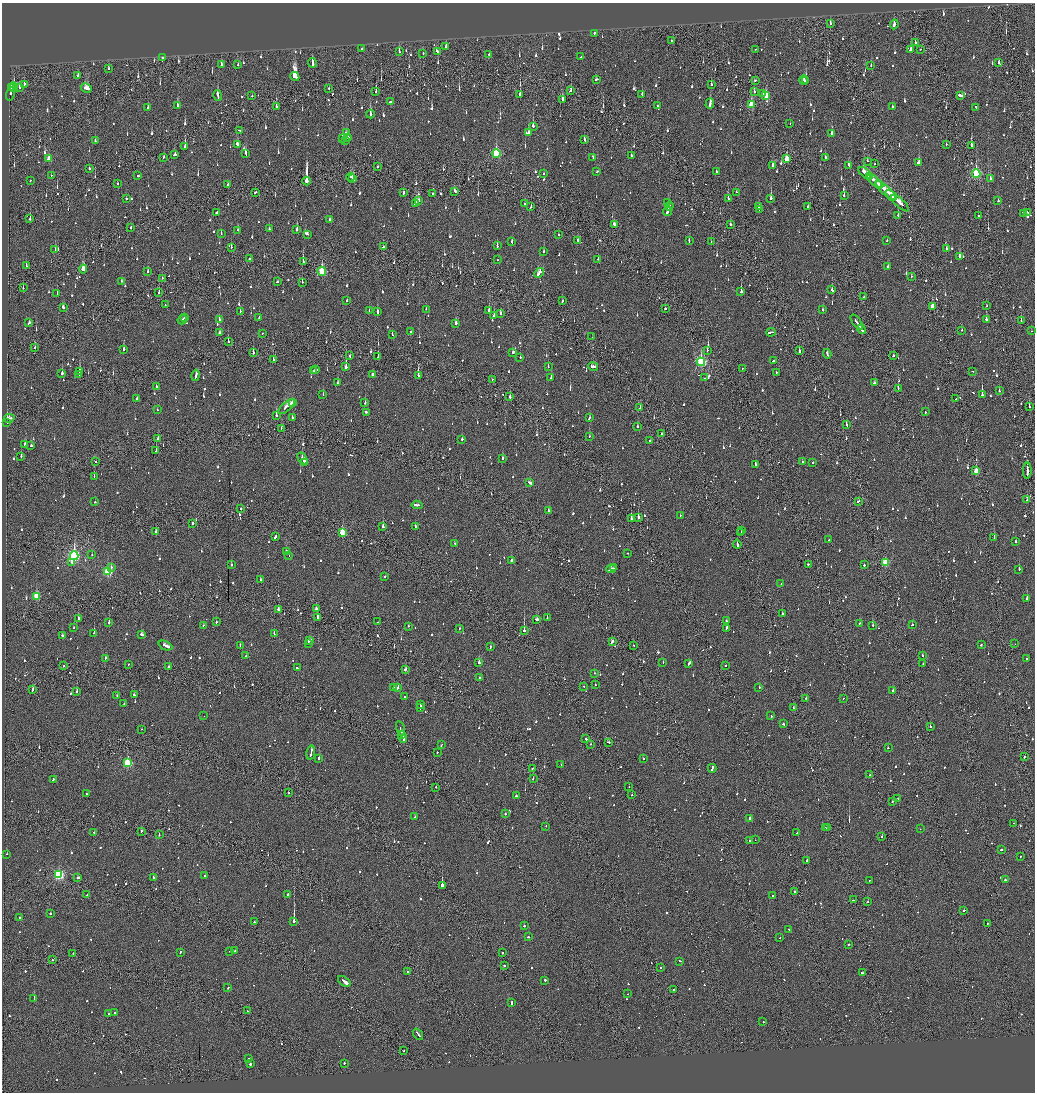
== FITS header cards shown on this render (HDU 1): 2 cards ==
NAXIS1  =                 2065
NAXIS2  =                 2180

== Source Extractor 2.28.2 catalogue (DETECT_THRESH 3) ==
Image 2065 x 2180 px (HDU 1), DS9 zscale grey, zoomed out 1/2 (1 PNG px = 2 x 2 image px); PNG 1037 x 1094 px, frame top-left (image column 1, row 2179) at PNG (2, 3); each listed source drawn as its Kron ellipse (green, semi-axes under 4 px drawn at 4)
Background -0.112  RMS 0.074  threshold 0.221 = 3 sigma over >= 5 px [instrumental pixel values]
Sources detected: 1615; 89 cannot appear on this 1/2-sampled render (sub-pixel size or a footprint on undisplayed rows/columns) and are neither listed nor drawn; of the other 1526, the 500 brightest by FLUX_AUTO listed and drawn (1026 fainter detections omitted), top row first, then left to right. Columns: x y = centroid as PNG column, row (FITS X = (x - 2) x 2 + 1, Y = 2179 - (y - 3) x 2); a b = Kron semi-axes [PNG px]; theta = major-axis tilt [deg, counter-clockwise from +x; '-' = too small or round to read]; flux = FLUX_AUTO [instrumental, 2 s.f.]
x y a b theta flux
830 24 3 2 - 93
894 24 5 2 - 320
595 33 3 2 - 160
671 41 2 1 - 88
915 43 3 2 - 290
446 46 3 2 - 61
362 49 2 2 - 76
756 49 2 1 - 120
920 49 2 1 - 63
911 50 3 2 - 220
437 51 4 2 - 190
399 52 2 2 - 200
423 54 2 2 - 77
489 54 2 2 - 190
162 57 2 2 - 320
581 57 3 2 - 380
312 63 5 2 - 410
998 63 2 2 - 75
221 64 3 2 - 150
238 65 2 2 - 78
871 65 2 2 - 78
108 69 2 2 - 87
78 75 3 2 - 87
295 77 4 3 - 2200
596 79 3 2 - 110
755 80 2 2 - 64
804 80 4 2 - 160
806 81 2 2 - 210
24 84 4 2 - 62
711 84 2 2 - 330
14 87 5 2 - 150
19 87 2 2 - 160
12 88 2 2 - 80
86 88 5 4 - 240
329 89 2 1 - 67
376 91 2 2 - 100
571 91 2 2 - 110
754 92 2 2 - 80
763 93 2 2 - 64
11 94 7 2 76 110
642 94 2 2 - 64
218 95 5 2 - 230
520 95 3 2 - 210
960 95 4 2 - 280
252 96 2 2 - 60
766 96 4 3 - 290
562 99 3 1 - 1300
390 102 3 2 - 120
710 104 5 2 - 510
177 105 3 2 - 130
751 105 4 3 - 370
657 106 2 2 - 110
276 107 3 2 - 160
892 107 2 2 - 69
976 107 3 2 - 69
148 108 2 2 - 160
370 114 4 2 - 890
790 124 2 1 - 140
533 126 3 2 - 340
239 130 3 2 - 99
347 132 2 2 - 110
529 133 3 2 - 270
832 133 3 2 - 200
348 137 3 2 - 110
343 139 3 2 - 350
584 139 3 2 - 77
345 140 2 2 - 190
95 141 2 2 - 83
237 144 3 2 - 110
946 144 2 2 - 75
185 146 3 2 - 120
971 146 2 2 - 440
246 153 4 2 - 230
496 154 4 3 - 1100
175 155 3 2 - 120
631 156 3 2 - 87
164 157 2 2 - 90
593 157 3 2 - 92
825 157 3 2 - 63
49 159 3 2 - 170
786 159 4 2 - 350
868 161 3 2 - 88
919 162 3 2 - 210
875 163 2 2 - 63
773 165 4 2 - 140
849 165 3 2 - 180
377 167 2 2 - 180
89 168 3 2 - 71
716 171 2 2 - 110
597 172 3 2 - 130
865 173 8 3 -43 440
544 174 2 2 - 66
976 174 4 3 - 1200
51 175 2 2 - 120
138 176 2 2 - 180
351 177 4 3 - 220
869 177 3 2 - 180
353 178 4 2 - 190
990 178 2 2 - 110
30 181 2 2 - 72
307 181 4 2 - 7800
875 181 9 2 -41 350
117 184 2 2 - 97
227 185 3 2 - 81
879 185 3 2 - 130
885 190 13 2 -42 540
455 191 3 2 - 100
255 192 2 2 - 230
736 192 2 2 - 70
403 193 3 2 - 100
432 193 2 2 - 64
891 195 6 3 -44 410
844 196 2 2 - 140
126 198 2 2 - 120
771 198 3 2 - 260
728 199 2 1 - 62
418 201 4 2 - 130
998 201 2 2 - 170
668 202 2 2 - 73
415 203 4 2 - 150
900 203 11 2 -43 500
525 204 2 2 - 62
669 206 5 2 - 200
808 206 3 2 - 66
531 207 2 1 - 110
759 207 3 2 - 100
759 209 2 2 - 77
667 211 5 2 - 320
217 212 2 2 - 260
1027 212 3 2 - 240
1023 213 3 2 - 260
898 215 2 2 - 71
978 216 2 2 - 110
30 219 2 2 - 90
330 219 2 2 - 65
614 224 4 2 - 210
730 224 3 2 - 74
131 228 3 1 - 190
269 229 2 2 - 410
238 230 2 2 - 63
297 230 3 2 - 280
221 233 3 2 - 84
307 234 4 2 - 110
558 235 2 2 - 150
578 240 3 2 - 96
689 240 3 2 - 89
887 241 2 1 - 160
512 242 3 2 - 110
711 242 2 2 - 79
497 246 2 2 - 110
231 247 2 2 - 120
383 247 2 2 - 300
55 249 3 2 - 85
946 249 2 2 - 95
544 251 2 2 - 71
960 256 3 2 - 350
249 259 2 2 - 77
598 259 3 2 - 70
497 260 2 2 - 61
303 262 2 1 - 160
26 265 2 1 - 63
888 266 2 2 - 120
83 269 4 3 - 560
322 271 4 3 - 740
148 272 2 2 - 110
539 273 6 2 45 260
911 276 2 1 - 75
162 278 2 1 - 75
121 281 2 2 - 60
277 282 2 2 - 72
302 282 2 2 - 90
23 288 3 2 - 79
832 290 3 2 - 91
741 292 3 2 - 390
159 293 2 2 - 180
57 294 2 2 - 140
864 297 2 1 - 220
347 300 2 2 - 170
562 301 3 2 - 100
165 305 2 2 - 62
932 306 3 2 - 190
987 306 2 2 - 83
63 307 2 2 - 82
665 308 2 2 - 520
426 309 2 2 - 62
489 310 2 2 - 160
823 310 2 2 - 69
240 311 2 2 - 72
369 311 2 2 - 66
377 312 2 2 - 400
500 313 3 2 - 100
494 315 2 2 - 160
185 317 2 1 - 79
259 317 2 2 - 87
182 320 5 2 - 160
219 320 2 2 - 210
986 320 3 2 - 740
1021 321 2 1 - 89
857 322 9 2 -54 370
29 323 3 2 - 130
456 323 3 2 - 110
862 329 5 2 - 160
962 330 2 2 - 63
1031 331 2 1 - 230
411 332 2 2 - 62
771 332 4 2 - 210
219 333 3 2 - 71
262 333 2 2 - 65
392 335 2 2 - 64
592 337 2 1 - 67
228 342 2 2 - 110
35 348 2 2 - 100
124 349 2 2 - 150
707 350 2 2 - 80
799 351 4 1 - 150
513 352 3 2 - 160
253 353 3 2 - 280
827 354 4 2 - 170
350 356 3 2 - 87
893 356 2 2 - 66
378 357 3 1 - 160
520 357 2 2 - 170
273 360 3 2 - 64
773 361 2 2 - 77
701 362 4 3 - 1700
593 366 5 2 - 190
346 367 2 2 - 1100
548 367 2 2 - 130
742 368 2 2 - 91
314 370 4 2 - 270
316 370 2 2 - 250
972 371 2 2 - 72
80 372 3 2 - 340
776 372 2 2 - 100
62 373 2 2 - 400
79 375 2 2 - 60
196 375 6 2 78 300
373 375 3 2 - 91
418 375 2 2 - 310
551 377 2 2 - 120
704 378 2 2 - 96
492 379 2 2 - 74
337 382 2 2 - 110
874 383 3 2 - 94
156 386 2 2 - 87
898 389 2 1 - 95
999 391 2 2 - 92
323 394 2 2 - 100
982 395 3 2 - 970
510 396 3 2 - 260
137 398 2 2 - 89
956 399 2 2 - 64
293 402 3 2 - 130
365 403 2 2 - 150
286 407 10 2 40 380
1029 407 3 2 - 79
640 408 2 2 - 62
157 410 2 2 - 61
366 412 2 2 - 210
925 412 2 2 - 99
276 415 3 2 - 390
9 418 5 2 - 140
292 418 2 2 - 260
589 418 2 2 - 100
7 422 2 2 - 130
846 425 3 2 - 180
637 427 2 2 - 71
281 428 2 1 - 74
661 434 3 1 - 130
589 436 2 2 - 70
158 439 2 2 - 170
462 439 2 2 - 120
650 441 2 2 - 590
25 445 3 2 - 180
31 446 2 2 - 61
156 451 2 1 - 68
21 456 2 2 - 190
302 458 6 2 -58 280
503 459 2 2 - 160
96 461 2 2 - 63
305 462 3 1 - 120
802 462 2 2 - 70
813 463 2 2 - 68
755 464 2 2 - 370
976 471 3 2 - 200
1027 471 8 2 88 430
94 476 2 2 - 170
529 483 3 2 - 140
1027 499 2 1 - 70
858 501 3 2 - 93
95 502 2 2 - 100
417 505 5 2 - 410
241 509 2 2 - 150
548 510 2 2 - 75
680 516 2 2 - 69
638 517 3 2 - 530
631 519 2 1 - 230
192 523 2 2 - 140
415 526 3 2 - 110
383 527 2 2 - 680
741 531 2 2 - 63
156 532 2 2 - 94
342 532 3 3 - 560
741 533 2 1 - 120
275 537 3 2 - 170
994 537 2 2 - 520
829 540 2 2 - 150
1016 541 2 2 - 100
455 543 2 1 - 130
737 544 4 1 - 170
286 552 3 2 - 230
627 553 2 2 - 110
92 555 2 2 - 65
74 556 4 3 - 2900
289 556 2 1 - 61
511 561 3 2 - 180
72 562 2 2 - 89
885 563 3 3 - 550
808 564 2 2 - 200
231 565 2 2 - 110
864 565 2 2 - 350
111 567 2 2 - 110
614 568 3 2 - 120
611 569 5 2 - 230
1019 569 2 2 - 240
108 572 4 3 - 1200
385 577 2 2 - 63
261 580 2 2 - 84
781 584 2 2 - 62
36 596 3 3 - 580
1027 599 2 2 - 370
278 609 3 2 - 140
316 609 2 2 - 110
782 614 2 2 - 100
318 617 3 2 - 310
78 618 2 2 - 85
547 618 2 2 - 77
537 619 3 2 - 320
726 621 2 2 - 110
109 622 2 2 - 290
216 622 2 2 - 79
378 622 2 1 - 83
860 623 3 2 - 77
203 625 2 2 - 61
873 625 2 2 - 96
912 625 2 2 - 200
409 626 2 2 - 150
74 628 2 2 - 66
459 628 2 2 - 80
726 628 3 2 - 240
524 630 2 1 - 960
94 633 2 2 - 210
274 634 2 2 - 150
142 635 4 2 - 100
62 636 2 2 - 170
310 640 4 2 - 360
612 642 4 2 - 180
308 643 2 1 - 270
1015 644 2 1 - 100
240 645 3 2 - 83
633 645 2 2 - 74
981 645 2 2 - 120
165 646 7 2 -23 290
490 647 3 2 - 93
923 655 2 2 - 170
246 656 2 2 - 140
105 658 3 2 - 68
1027 658 2 2 - 70
479 662 2 2 - 310
663 662 2 2 - 64
689 663 4 2 - 180
128 664 2 1 - 84
923 664 2 2 - 70
64 665 2 2 - 97
726 665 2 2 - 95
169 667 2 1 - 230
297 668 3 2 - 70
405 669 4 2 - 200
594 673 2 2 - 65
480 678 2 2 - 100
595 685 2 2 - 130
584 686 2 1 - 110
397 687 3 2 - 140
759 687 2 2 - 81
393 688 2 2 - 300
33 689 3 2 - 120
893 691 2 2 - 67
76 692 2 2 - 160
117 695 2 2 - 60
134 695 2 2 - 100
404 696 2 2 - 63
806 698 2 2 - 100
843 698 2 2 - 71
124 704 2 1 - 65
420 705 2 2 - 59
420 708 2 2 - 500
794 708 3 2 - 78
204 716 2 1 - 150
771 716 2 2 - 83
783 724 2 2 - 94
930 727 2 2 - 110
141 729 2 2 - 65
400 729 8 1 -77 180
402 735 4 1 - 190
403 737 6 2 -73 330
586 739 3 2 - 110
608 742 3 2 - 120
591 744 2 2 - 73
441 745 2 2 - 66
888 748 2 1 - 81
437 752 2 2 - 62
311 753 7 2 78 290
1024 757 3 2 - 88
319 758 2 2 - 360
643 758 2 2 - 75
128 763 3 3 - 1200
561 765 2 2 - 96
712 768 4 2 - 220
532 769 2 1 - 66
870 775 2 2 - 71
53 779 2 2 - 93
533 779 2 2 - 76
436 787 2 2 - 59
629 787 2 1 - 63
288 793 2 1 - 140
86 794 2 2 - 60
632 795 2 1 - 270
516 796 2 2 - 71
898 798 2 2 - 59
892 801 2 2 - 90
505 814 2 2 - 130
415 817 2 2 - 80
750 818 2 2 - 410
1014 823 2 2 - 69
546 826 2 2 - 69
825 827 2 1 - 63
827 828 2 2 - 140
920 829 2 1 - 85
141 831 3 2 - 110
94 832 2 2 - 98
797 833 2 2 - 230
159 835 2 2 - 60
882 837 2 2 - 60
755 840 2 1 - 66
749 841 2 2 - 420
1001 850 2 2 - 130
7 854 2 2 - 110
1020 856 2 1 - 77
807 860 2 2 - 570
59 875 3 3 - 1700
205 876 2 2 - 160
153 877 2 2 - 150
78 878 3 2 - 210
869 880 2 1 - 65
1005 880 3 2 - 95
442 885 2 2 - 4600
794 891 2 2 - 130
288 894 2 2 - 100
87 895 2 2 - 96
772 895 2 2 - 60
853 900 2 2 - 68
868 902 2 2 - 240
964 910 2 2 - 270
50 913 2 2 - 76
19 917 2 2 - 97
294 921 3 2 - 1800
254 922 2 2 - 110
987 923 2 2 - 72
524 926 2 2 - 150
789 929 2 2 - 68
528 937 2 2 - 190
779 938 2 2 - 61
849 944 2 2 - 92
230 951 2 2 - 94
235 951 2 2 - 64
180 952 2 2 - 100
73 953 2 2 - 65
502 953 2 1 - 65
52 959 3 2 - 79
680 961 3 2 - 94
504 966 2 2 - 200
660 968 2 2 - 370
407 972 2 2 - 380
862 973 3 1 - 120
545 980 2 2 - 360
344 981 7 2 -36 2000
228 988 2 2 - 110
673 989 2 2 - 74
628 994 2 2 - 170
34 998 4 2 - 180
512 1002 3 2 - 100
247 1011 2 1 - 130
109 1013 2 2 - 60
115 1013 2 2 - 440
763 1022 2 2 - 170
418 1034 6 2 -51 190
404 1051 2 2 - 78
249 1058 2 2 - 96
344 1063 2 2 - 71
250 1064 3 2 - 180
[1026 fainter detections neither listed nor drawn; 89 sub-pixel or undisplayed-footprint detections neither listed nor drawn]